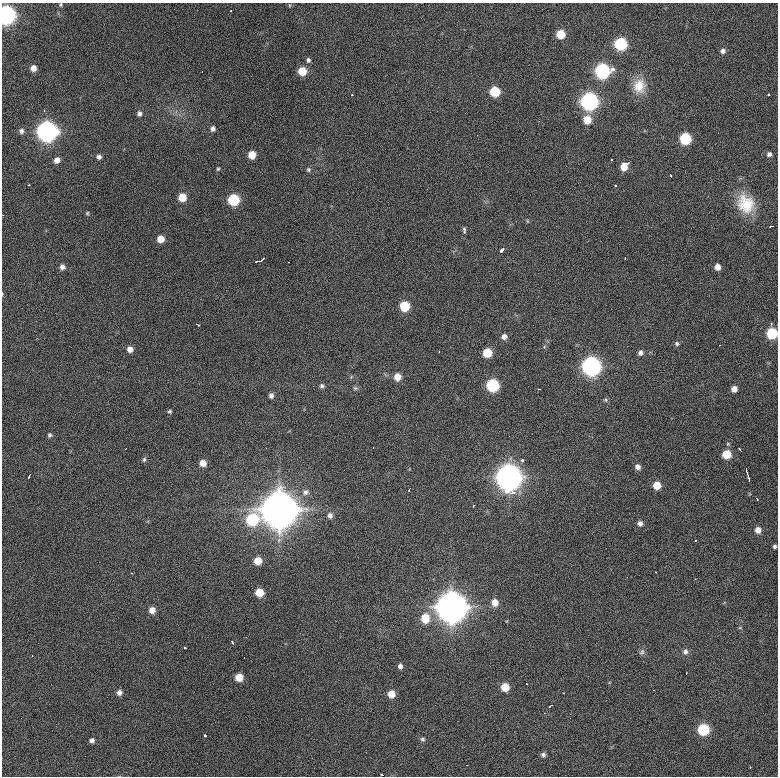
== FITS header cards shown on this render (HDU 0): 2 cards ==
NAXIS1  =                  776 / length of data axis 1
NAXIS2  =                  774 / length of data axis 2

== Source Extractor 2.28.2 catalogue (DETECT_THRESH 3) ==
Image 776 x 774 px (HDU 0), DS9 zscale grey, 1 PNG px = 1 image px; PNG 780 x 778 px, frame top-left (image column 1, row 774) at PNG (2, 3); no overlay
Background 951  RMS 25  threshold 74.5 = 3 sigma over >= 5 px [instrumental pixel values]
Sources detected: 122; all 122 listed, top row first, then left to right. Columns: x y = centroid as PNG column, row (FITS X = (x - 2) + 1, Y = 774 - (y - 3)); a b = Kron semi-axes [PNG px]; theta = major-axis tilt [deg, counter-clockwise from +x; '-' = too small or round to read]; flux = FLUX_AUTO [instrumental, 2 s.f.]
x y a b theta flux
61 5 5 4 - 1.9e+03
231 10 2 2 - 9.8e+02
6 15 8 7 - 8.2e+05
560 34 6 6 - 3.9e+04
620 44 7 7 - 1.7e+05
723 51 6 6 - 6.0e+03
308 60 7 5 -87 4.0e+03
33 68 6 5 - 1.1e+04
302 71 6 6 - 3.4e+04
602 71 8 7 - 3.4e+05
639 86 19 16 82 3.2e+04
495 92 6 6 - 7.3e+04
768 94 3 3 - 4.3e+03
352 95 3 2 - 1.5e+03
589 101 8 8 - 6.1e+05
44 110 3 3 - 1.4e+03
139 113 7 6 - 5.2e+03
587 120 7 7 - 2.9e+04
213 129 6 5 - 5.3e+03
21 131 6 6 - 5.4e+03
47 131 8 8 - 1.1e+06
685 139 7 7 - 1.2e+05
769 154 6 5 - 4.7e+03
252 155 6 5 - 2.6e+04
99 157 5 5 - 5.3e+03
57 160 6 5 - 9.4e+03
611 160 3 2 - 3.1e+03
624 166 8 6 64 2.7e+04
218 169 5 4 - 2.1e+03
309 170 6 6 - 3.1e+03
670 174 4 2 - 3.7e+03
28 185 2 2 - 1.4e+03
615 185 3 2 - 3.2e+03
182 197 6 6 - 3.1e+04
233 200 7 7 - 1.2e+05
746 204 25 20 -61 5.1e+04
87 213 5 4 - 2.0e+03
3 215 2 2 - 8.5e+02
527 221 6 3 -71 1.6e+03
772 226 3 2 - 5.8e+03
464 230 8 4 -87 3.7e+03
160 239 6 6 - 2.1e+04
502 250 5 3 - 1.1e+04
625 258 2 2 - 1.1e+03
260 261 9 3 19 1.0e+04
62 267 6 6 - 6.7e+03
717 267 5 5 - 1.2e+04
404 306 6 6 - 6.9e+04
771 324 3 3 - 3.3e+03
198 325 4 2 - 2.5e+03
772 333 7 6 - 1.0e+05
504 337 6 6 - 7.9e+03
677 343 6 5 - 3.4e+03
130 349 6 5 - 1.1e+04
439 352 3 2 - 2.1e+03
487 353 6 6 - 4.3e+04
640 353 6 5 - 5.6e+03
591 366 8 8 - 8.3e+05
397 377 6 6 - 2.0e+04
493 385 7 7 - 1.8e+05
322 386 6 5 - 3.6e+03
355 388 7 5 0 3.0e+03
539 389 4 2 - 2.2e+03
734 389 5 5 - 1.1e+04
271 396 6 5 - 5.9e+03
606 400 6 5 - 2.7e+03
170 411 6 5 - 2.6e+03
50 435 5 5 - 3.2e+03
266 448 2 2 - 8.6e+02
125 449 3 2 - 1.3e+03
740 449 4 2 - 2.7e+03
727 454 6 6 - 3.9e+04
144 460 6 5 - 3.1e+03
523 461 3 3 - 5.6e+04
203 463 6 6 - 1.6e+04
637 467 6 5 - 7.8e+03
747 474 14 2 -75 8.3e+03
29 476 4 2 - 2.7e+03
509 477 11 10 - 2.2e+06
657 485 6 6 - 2.7e+04
409 490 3 2 - 1.9e+03
305 492 9 8 - 7.8e+03
757 500 3 2 - 5.8e+03
473 506 3 2 - 1.3e+03
279 510 14 13 - 4.7e+06
330 515 7 6 - 6.4e+03
252 519 9 8 - 1.5e+05
640 523 6 6 - 6.5e+03
758 530 6 6 - 1.2e+04
775 546 4 4 - 3.2e+03
258 561 6 6 - 2.7e+04
656 572 3 2 - 3.3e+03
132 573 3 2 - 4.6e+03
695 579 2 2 - 7.8e+02
259 593 6 6 - 3.3e+04
495 602 7 7 - 1.6e+04
452 607 11 11 - 3.3e+06
152 610 6 6 - 1.4e+04
425 618 9 8 - 3.8e+04
232 642 4 2 - 2.1e+03
185 648 3 2 - 1.8e+03
642 652 9 6 61 4.5e+03
685 652 8 7 - 6.2e+03
32 655 2 2 - 1.0e+03
400 666 5 5 - 5.9e+03
686 673 3 2 - 1.2e+03
239 677 6 6 - 2.6e+04
527 684 2 2 - 1.4e+03
505 687 6 6 - 3.2e+04
653 690 2 2 - 8.7e+02
119 692 6 5 - 7.4e+03
563 693 2 2 - 3.4e+03
391 694 6 6 - 2.3e+04
551 706 4 2 - 2.7e+03
703 729 7 7 - 1.2e+05
205 736 3 3 - 5.5e+03
422 739 7 5 -2 3.2e+03
92 740 5 5 - 5.2e+03
543 755 6 5 - 4.5e+03
467 765 2 2 - 8.6e+02
750 768 3 3 - 1.6e+03
382 775 3 3 - 2.4e+03
At the frame edge (FLAGS 8, measured only in part): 5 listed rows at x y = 61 5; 6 15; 3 215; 772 333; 382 775